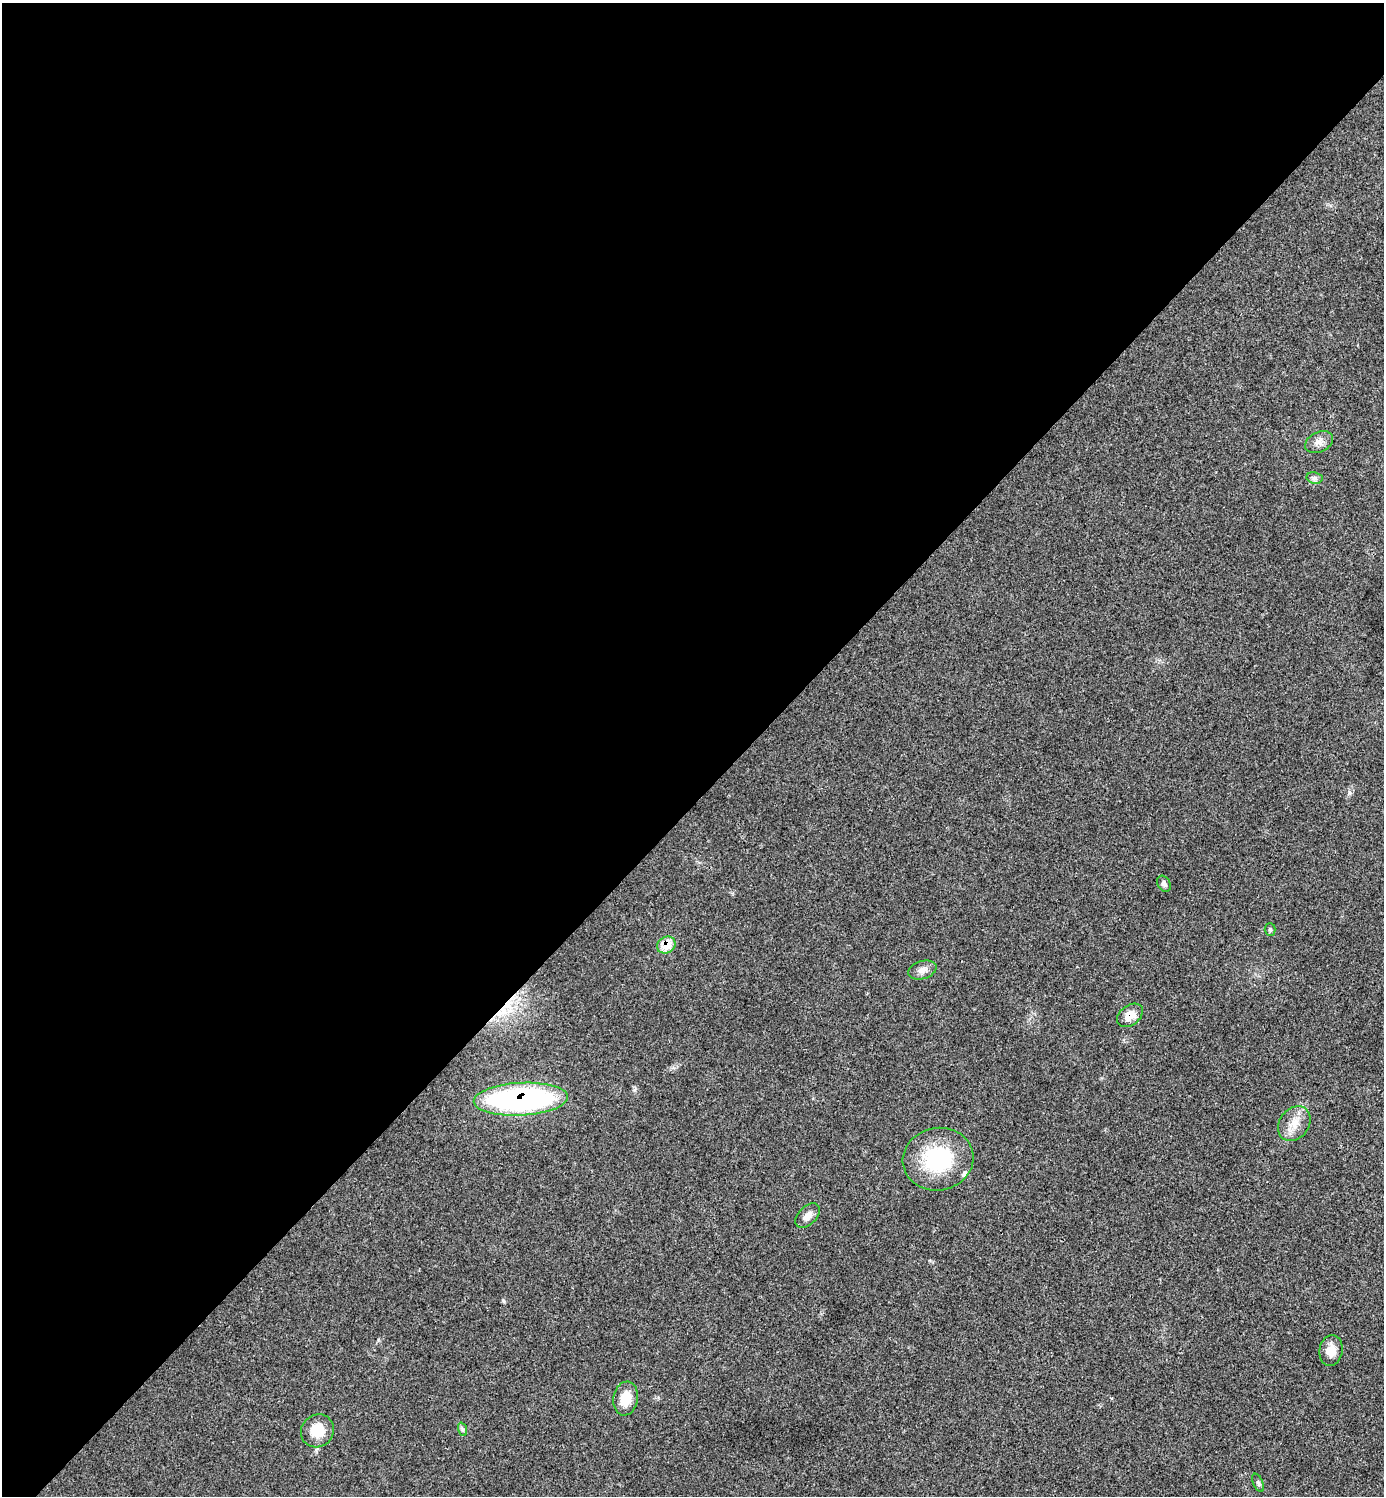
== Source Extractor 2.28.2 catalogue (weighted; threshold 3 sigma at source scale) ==
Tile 2 of 4 x 4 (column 2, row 1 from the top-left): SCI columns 1542-2923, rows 4491-5984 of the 5987 x 5987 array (HDU 1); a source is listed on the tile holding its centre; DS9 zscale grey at full resolution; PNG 1386 x 1498 px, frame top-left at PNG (2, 3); each listed source drawn as its Kron ellipse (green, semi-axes under 4 px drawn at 4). Shown black and unused: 54% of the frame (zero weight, under 3 of 4 exposures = <1% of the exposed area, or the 3 px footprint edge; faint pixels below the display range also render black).
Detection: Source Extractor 2.28.2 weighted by HDU 2 'WHT'; one run over the whole footprint, this tile lists its part. Background 0.0192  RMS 0.004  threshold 0.0181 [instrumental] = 3 sigma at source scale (4.5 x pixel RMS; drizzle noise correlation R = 1.50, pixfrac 1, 0.05/0.05 arcsec/px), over >= 5 px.
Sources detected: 18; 1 cosmic-ray / hot-pixel residue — neither listed nor drawn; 1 inside a brighter listed object's ellipse — not listed separately; the other 16 listed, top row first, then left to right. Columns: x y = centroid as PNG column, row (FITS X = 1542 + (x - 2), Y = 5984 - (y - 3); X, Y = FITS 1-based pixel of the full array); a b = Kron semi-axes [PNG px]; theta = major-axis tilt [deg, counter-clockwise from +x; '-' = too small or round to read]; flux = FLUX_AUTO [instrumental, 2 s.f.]
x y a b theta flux
1319 442 15 10 25 2.9
1315 478 8 5 -11 1.1
1164 884 8 6 -61 1.3
1270 930 6 5 - 0.62
666 945 10 8 32 7.8
922 970 15 9 18 2.6
1130 1015 14 10 37 4.4
521 1099 47 16 3 110
1294 1124 19 14 52 6
938 1159 35 31 11 32
808 1216 15 9 45 3.1
1331 1351 16 11 83 4.8
626 1398 17 12 80 8
462 1429 7 4 -71 0.74
317 1431 17 16 - 8.4
1258 1483 9 5 -65 0.92
Overlapping masked pixels (flux is a lower limit): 3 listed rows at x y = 666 945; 1130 1015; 521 1099
Unlisted compact peaks at least as high as the median listed source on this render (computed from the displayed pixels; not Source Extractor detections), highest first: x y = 1349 792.